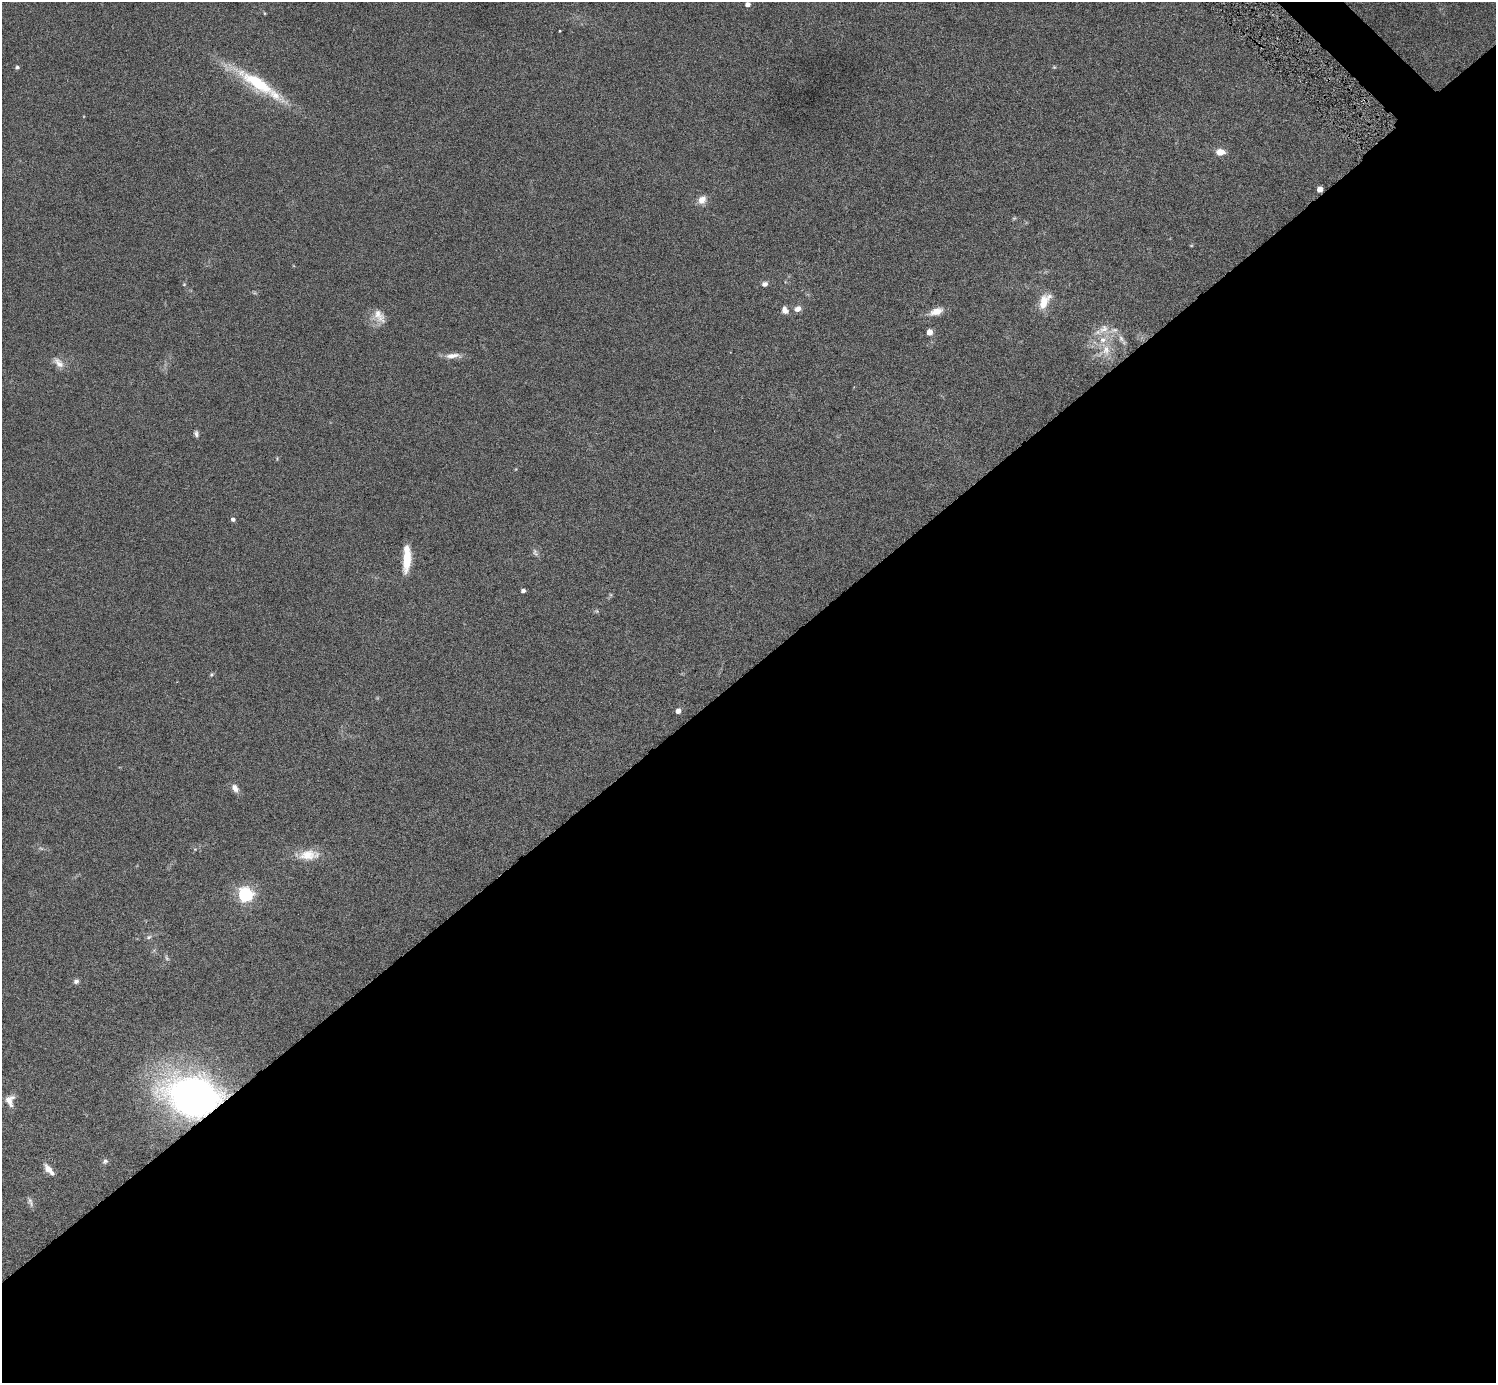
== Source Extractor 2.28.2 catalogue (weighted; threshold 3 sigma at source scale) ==
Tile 15 of 4 x 4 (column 3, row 4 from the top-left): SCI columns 3029-4522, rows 332-1712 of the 6023 x 6019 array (HDU 1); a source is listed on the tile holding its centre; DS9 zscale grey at full resolution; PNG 1498 x 1385 px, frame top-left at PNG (2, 2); no overlay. Shown black and unused: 52% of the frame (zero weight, under 5 of 9 exposures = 3% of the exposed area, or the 3 px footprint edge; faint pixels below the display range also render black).
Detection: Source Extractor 2.28.2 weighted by HDU 2 'WHT'; one run over the whole footprint, this tile lists its part. Background 0.0498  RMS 0.0042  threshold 0.0172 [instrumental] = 3 sigma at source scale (4.09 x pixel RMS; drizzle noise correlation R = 1.36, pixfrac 0.8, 0.05/0.05 arcsec/px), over >= 5 px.
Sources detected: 48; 5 too faint to see at this stretch — not listed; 3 inside a brighter listed object's ellipse — not listed separately; the other 40 listed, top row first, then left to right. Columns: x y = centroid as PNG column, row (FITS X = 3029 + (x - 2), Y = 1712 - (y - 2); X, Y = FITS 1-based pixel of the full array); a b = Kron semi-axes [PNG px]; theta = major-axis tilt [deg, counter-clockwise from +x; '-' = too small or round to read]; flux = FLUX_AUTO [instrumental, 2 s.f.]
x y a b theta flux
747 4 4 4 - 2.3
264 13 5 3 - 0.31
560 31 3 2 - 0.28
17 67 6 5 - 0.73
1054 67 5 4 - 0.42
257 83 61 15 -32 28
1220 152 8 6 0 4.6
1320 189 4 4 - 5.2
702 200 10 9 - 3.2
765 284 7 5 12 1.5
1044 301 22 11 63 6.9
798 309 7 6 - 2.6
785 310 10 7 -64 2
936 311 16 8 18 4.6
379 316 21 13 -55 4.6
1104 329 17 15 12 5.5
929 332 4 4 - 5.3
1121 339 13 7 -59 2
1106 350 18 12 87 6.4
452 356 22 7 4 3.3
58 363 18 9 -45 3.1
196 434 8 5 -72 1
277 458 7 3 -85 0.35
233 519 4 4 - 1.3
535 552 11 6 -67 1.2
407 559 23 8 82 10
523 591 4 4 - 1.5
597 611 6 5 - 0.56
211 675 5 5 - 0.6
678 711 4 4 - 3.1
235 788 10 7 -56 2.4
308 855 30 14 5 7.9
245 895 6 6 - 100
149 937 9 5 25 0.95
76 981 7 6 - 1.2
193 1096 45 32 -12 200
10 1100 15 11 -88 3.5
105 1161 9 7 32 1.1
49 1169 15 6 -49 3.4
30 1202 13 6 -68 1.4
Overlapping masked pixels (flux is a lower limit): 2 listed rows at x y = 1320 189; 193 1096